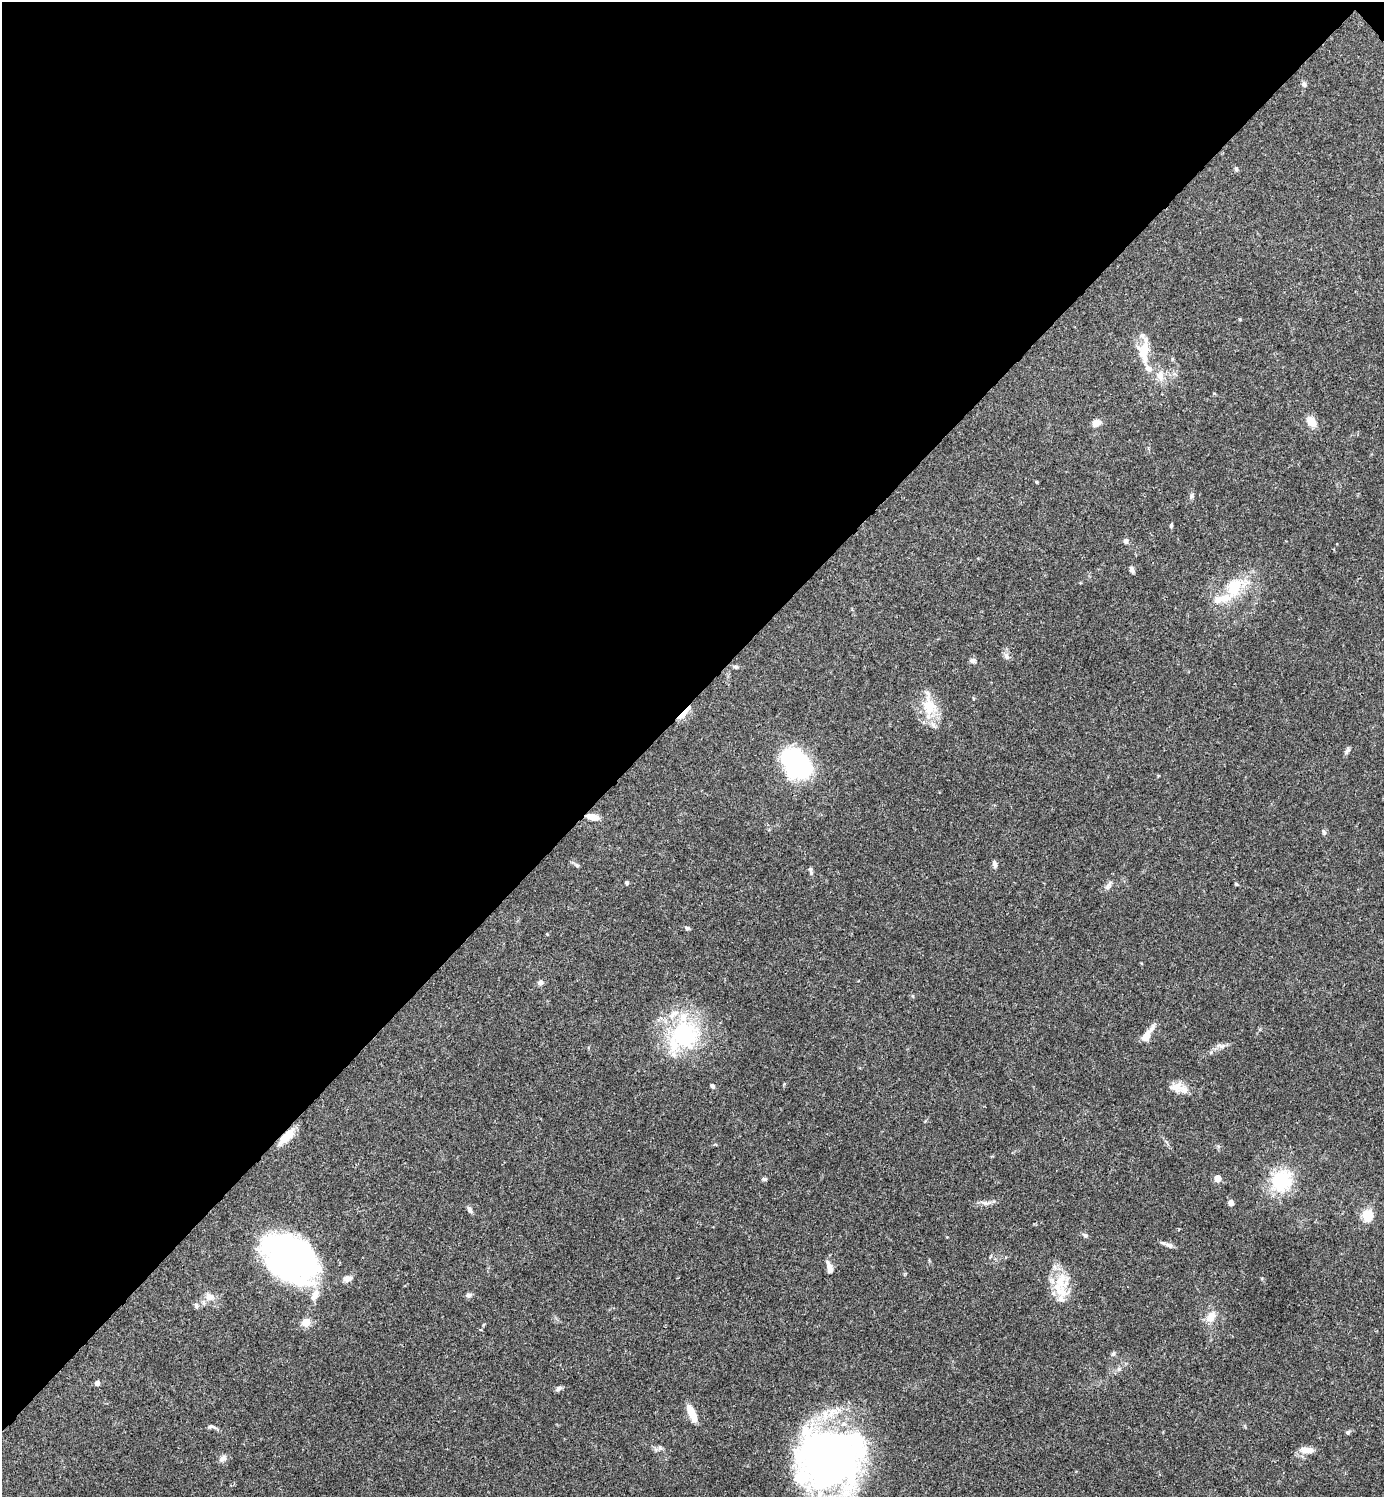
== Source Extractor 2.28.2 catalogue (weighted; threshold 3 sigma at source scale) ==
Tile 2 of 4 x 4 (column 2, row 1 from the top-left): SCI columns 1682-3063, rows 4487-5981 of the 5984 x 5985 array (HDU 1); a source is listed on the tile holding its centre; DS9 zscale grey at full resolution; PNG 1386 x 1499 px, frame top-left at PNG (2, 2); no overlay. Shown black and unused: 47% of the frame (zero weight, under 3 of 4 exposures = <1% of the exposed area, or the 3 px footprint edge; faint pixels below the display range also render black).
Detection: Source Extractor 2.28.2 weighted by HDU 2 'WHT'; one run over the whole footprint, this tile lists its part. Background 0.0386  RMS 0.0026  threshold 0.0118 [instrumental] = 3 sigma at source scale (4.5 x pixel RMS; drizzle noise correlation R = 1.50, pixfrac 1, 0.05/0.05 arcsec/px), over >= 5 px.
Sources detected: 79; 1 inside a brighter object's white glare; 1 cosmic-ray / hot-pixel residue — not listed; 12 inside a brighter listed object's ellipse — not listed separately; the other 65 listed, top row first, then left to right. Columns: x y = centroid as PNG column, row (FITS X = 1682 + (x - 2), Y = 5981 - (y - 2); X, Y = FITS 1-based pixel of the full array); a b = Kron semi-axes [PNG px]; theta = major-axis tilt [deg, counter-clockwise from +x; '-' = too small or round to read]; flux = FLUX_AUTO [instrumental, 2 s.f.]
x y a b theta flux
1304 84 7 6 - 0.72
1236 169 6 5 - 0.41
1144 351 29 14 88 5.4
1160 376 14 9 -87 2.3
1311 422 14 10 -57 2.7
1096 423 9 7 30 1.9
1037 482 3 3 - 0.34
1191 496 7 5 61 0.52
1171 525 5 4 - 0.33
1126 541 6 5 - 0.74
1132 569 8 5 -64 0.74
1234 588 22 19 42 8.8
1006 656 9 6 -57 0.97
973 661 7 6 - 0.78
735 667 6 5 - 0.47
929 706 27 19 -71 7.3
683 714 17 5 46 2.7
1347 751 10 5 63 0.66
797 763 28 18 -48 43
592 817 14 7 -11 2.3
1324 832 9 5 -69 0.5
994 864 9 5 -76 0.81
577 865 7 5 -37 0.48
810 869 8 6 -74 0.59
627 883 5 5 - 0.38
1236 884 5 4 - 0.28
1108 886 13 5 58 0.96
687 928 6 4 -18 0.51
547 934 4 4 - 0.2
540 982 6 6 - 0.86
684 1035 40 36 30 26
1147 1035 20 7 58 3.1
1222 1046 9 4 -5 0.72
712 1086 7 5 -55 0.55
1175 1087 19 13 5 2.6
286 1137 24 9 44 3.9
1217 1178 5 5 - 4.9
764 1179 7 4 -10 0.44
1281 1181 8 7 - 63
986 1203 13 5 -6 1.2
1231 1203 6 5 - 1
469 1210 8 5 -61 0.82
1367 1215 12 10 86 5.1
1085 1235 7 5 -37 0.61
1169 1245 14 5 -20 1
291 1258 52 33 -36 94
830 1267 15 6 -74 1.7
347 1278 10 7 13 1.6
1058 1288 31 14 -57 6.5
469 1295 7 6 - 0.74
210 1297 13 9 -10 2.1
196 1305 7 5 -85 0.59
1211 1317 15 10 55 2.7
306 1322 5 5 - 12
1113 1354 7 5 61 0.5
1119 1369 7 5 47 0.61
97 1383 5 4 - 1.3
558 1388 8 6 44 0.64
692 1413 19 7 -66 3.9
212 1427 14 5 -5 0.72
1348 1432 6 4 18 0.38
660 1447 6 6 - 0.6
1306 1450 18 8 0 2.4
223 1458 11 8 30 1.1
829 1462 75 55 3 120
Overlapping masked pixels (flux is a lower limit): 3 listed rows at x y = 683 714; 592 817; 286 1137
Isophote crosses this tile's border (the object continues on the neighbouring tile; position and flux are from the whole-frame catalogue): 1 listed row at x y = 829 1462